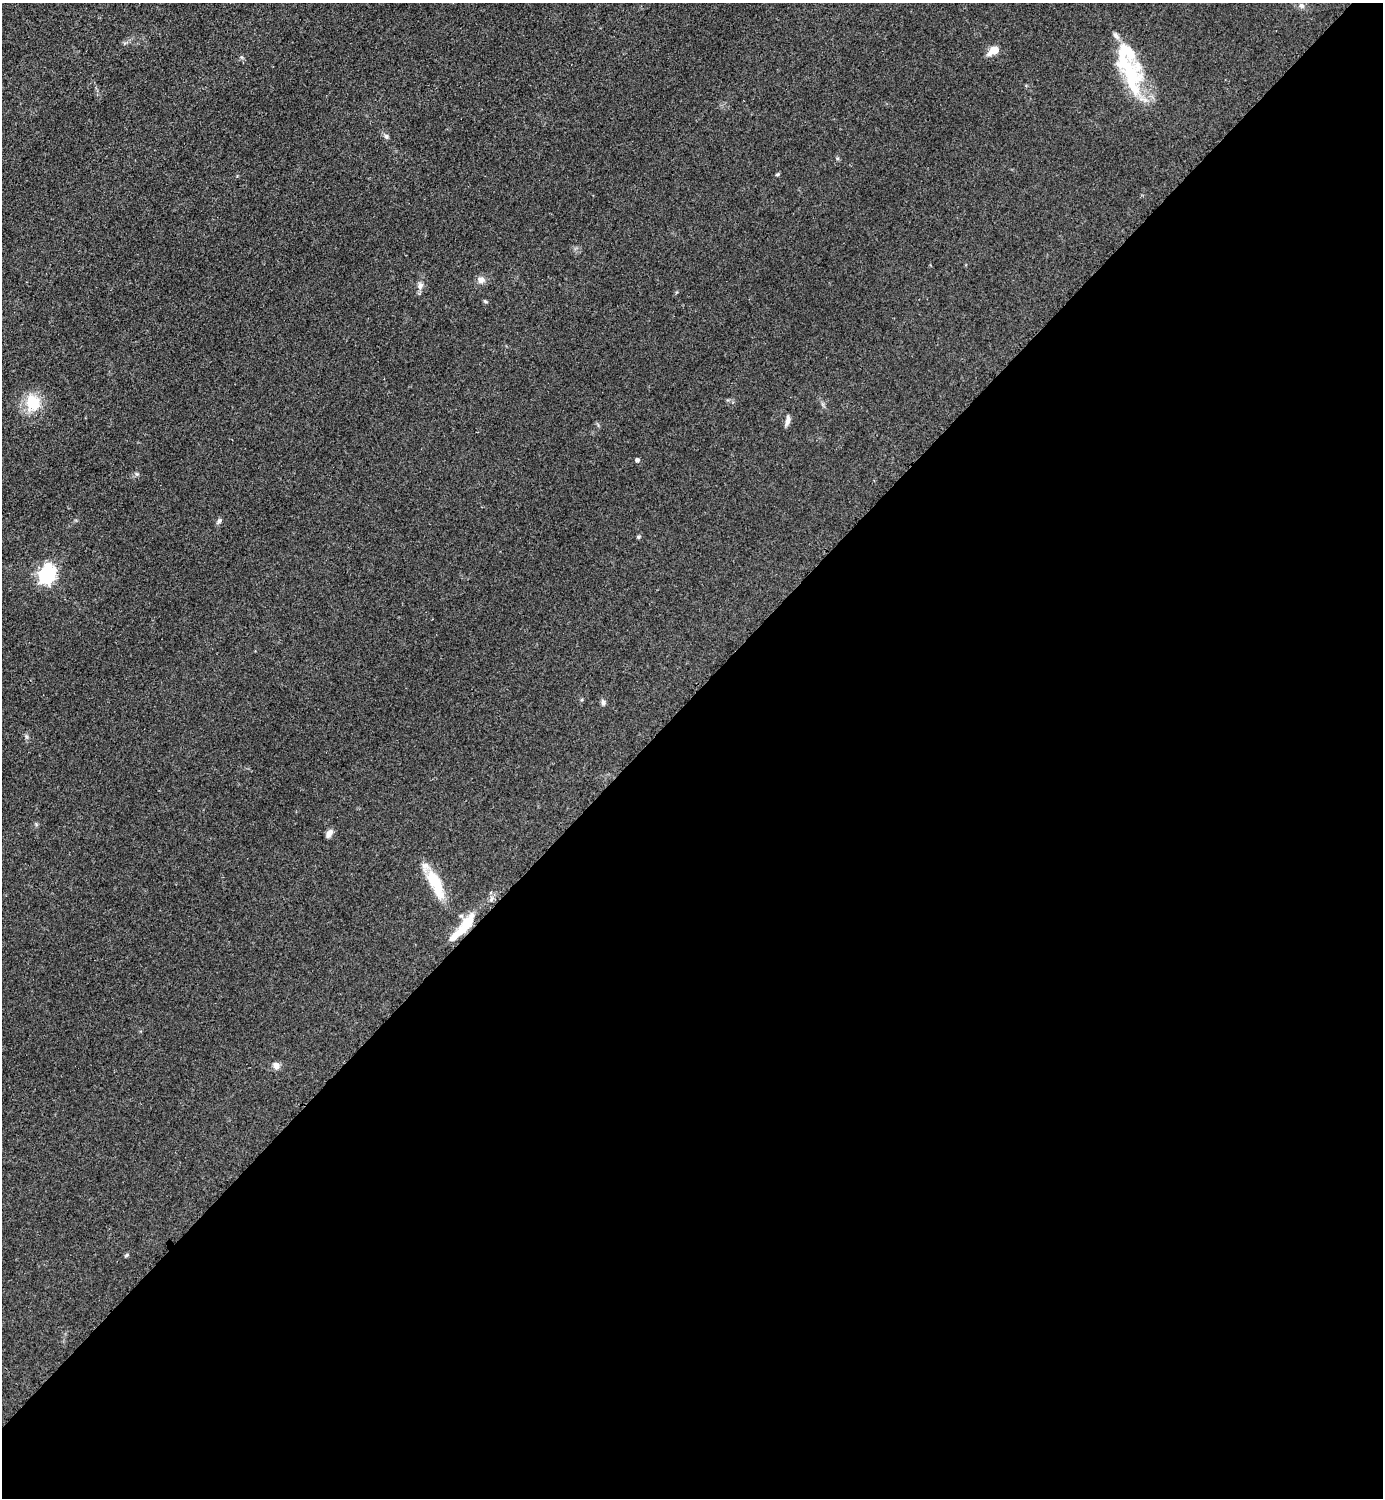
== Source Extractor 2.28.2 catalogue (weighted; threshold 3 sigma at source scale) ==
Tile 15 of 4 x 4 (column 3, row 4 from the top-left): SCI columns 3076-4456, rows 8-1503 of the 6005 x 6005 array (HDU 1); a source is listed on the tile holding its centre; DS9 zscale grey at full resolution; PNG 1385 x 1500 px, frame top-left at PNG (2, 3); no overlay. Shown black and unused: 54% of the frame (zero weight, under 2 of 3 exposures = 1% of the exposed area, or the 3 px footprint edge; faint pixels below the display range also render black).
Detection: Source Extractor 2.28.2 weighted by HDU 2 'WHT'; one run over the whole footprint, this tile lists its part. Background 0.0799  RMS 0.0075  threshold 0.0337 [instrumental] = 3 sigma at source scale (4.5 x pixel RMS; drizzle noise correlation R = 1.50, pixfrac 1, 0.05/0.05 arcsec/px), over >= 5 px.
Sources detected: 29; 2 inside a brighter object's white glare — not listed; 5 inside a brighter listed object's ellipse — not listed separately; the other 22 listed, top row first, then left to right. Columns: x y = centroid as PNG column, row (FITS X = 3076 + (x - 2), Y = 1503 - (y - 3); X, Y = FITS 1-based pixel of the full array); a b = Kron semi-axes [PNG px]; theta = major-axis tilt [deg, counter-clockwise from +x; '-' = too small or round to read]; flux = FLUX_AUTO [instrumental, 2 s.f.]
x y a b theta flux
1301 6 8 6 -41 2.4
994 50 7 5 35 23
1124 61 70 26 -50 46
386 136 6 6 - 2.1
777 174 6 4 29 0.94
481 280 9 8 - 4.3
420 285 10 8 75 3.7
485 301 5 5 - 1
33 403 14 12 -81 28
788 420 14 5 80 3.2
637 460 4 4 - 2.4
137 474 6 5 - 1.3
219 521 8 5 69 1.9
638 537 5 4 - 1.4
47 575 7 6 - 230
603 702 8 6 -81 2
36 824 5 5 - 0.98
329 833 10 6 57 3.9
435 883 38 13 -64 27
467 923 24 11 55 19
276 1066 9 7 -58 4
126 1255 6 4 45 1.1
Overlapping masked pixels (flux is a lower limit): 1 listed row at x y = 467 923